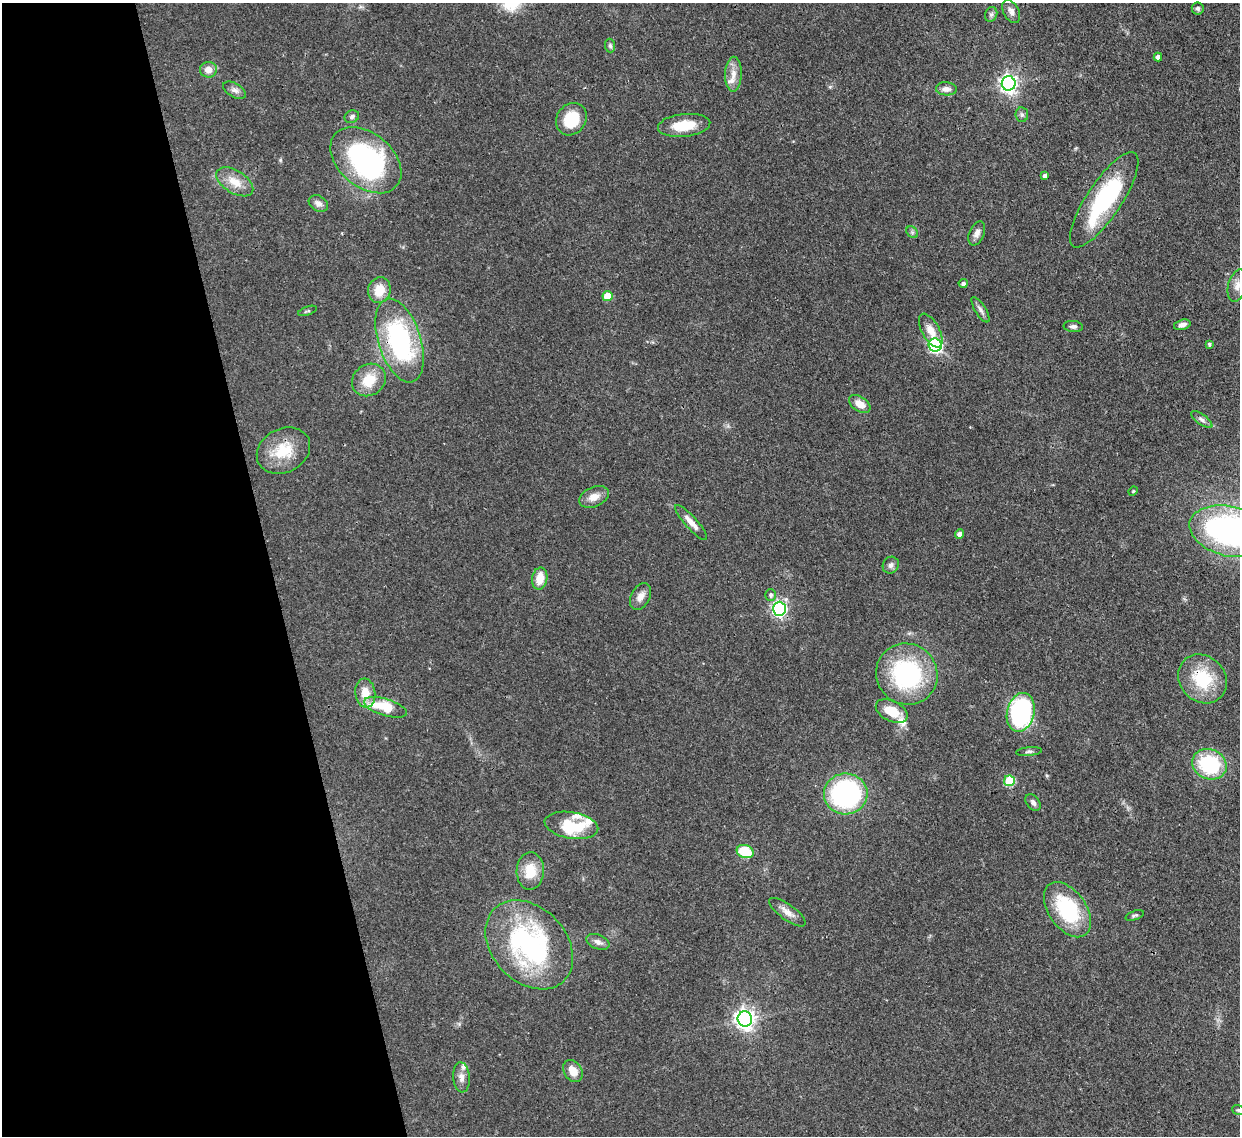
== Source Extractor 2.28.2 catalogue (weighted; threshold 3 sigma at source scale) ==
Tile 5 of 4 x 4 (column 1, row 2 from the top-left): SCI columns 77-1314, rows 2487-3620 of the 5102 x 5088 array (HDU 1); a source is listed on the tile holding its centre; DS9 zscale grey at full resolution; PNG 1242 x 1138 px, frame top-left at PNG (2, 3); each listed source drawn as its Kron ellipse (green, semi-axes under 4 px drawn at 4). Shown black and unused: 22% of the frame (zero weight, under 3 of 4 exposures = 9% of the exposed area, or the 3 px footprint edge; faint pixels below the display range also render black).
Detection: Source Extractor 2.28.2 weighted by HDU 2 'WHT'; one run over the whole footprint, this tile lists its part. Background 0.115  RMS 0.0049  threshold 0.022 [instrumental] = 3 sigma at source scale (4.5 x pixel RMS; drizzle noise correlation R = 1.50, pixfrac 1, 0.05/0.05 arcsec/px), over >= 5 px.
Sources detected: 75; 5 inside a brighter listed object's ellipse — not listed separately; the other 70 listed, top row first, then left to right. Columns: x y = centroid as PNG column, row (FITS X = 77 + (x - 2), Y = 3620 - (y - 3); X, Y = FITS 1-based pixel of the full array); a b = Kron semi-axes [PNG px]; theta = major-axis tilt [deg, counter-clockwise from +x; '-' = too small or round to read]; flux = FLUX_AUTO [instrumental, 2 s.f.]
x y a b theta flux
1198 8 6 6 - 1
1011 11 12 7 -61 2.5
991 14 8 6 69 1.3
610 46 7 5 -85 1.1
1158 57 4 4 - 2.4
208 70 8 8 - 4.4
733 74 17 8 88 4.4
1009 83 7 7 - 210
946 89 10 6 -4 2.6
234 90 12 7 -30 2.2
1022 115 7 6 - 1.1
352 117 7 6 - 1.4
571 119 17 14 54 16
684 125 26 11 6 12
366 160 40 27 -40 89
1045 176 4 4 - 1.9
235 182 20 11 -32 7.3
1104 200 56 17 56 49
318 203 10 7 -30 2.3
912 232 6 5 - 0.99
977 233 13 7 67 2.6
963 284 4 4 - 1.8
1237 285 16 9 74 4.2
379 290 13 11 73 8.3
607 296 5 5 - 10
980 310 14 5 -59 1.9
308 311 9 3 19 0.67
1182 325 8 5 16 2.4
1073 326 9 5 -3 1.5
931 331 19 8 -61 5.3
400 341 43 21 -72 75
1209 344 4 4 - 0.87
935 345 6 6 - 81
369 380 18 15 37 11
860 404 12 7 -34 5.4
1202 419 13 5 -36 1.7
283 451 28 22 27 16
1133 491 5 4 - 0.51
594 497 15 10 23 4.7
691 522 23 6 -48 4.4
1229 531 41 25 -13 130
960 534 5 4 - 2.5
891 565 9 7 52 1.9
540 578 11 7 80 7.8
771 595 6 5 - 1.2
640 596 14 9 60 3.5
779 609 7 6 - 120
907 674 31 30 - 60
1202 679 26 22 -45 24
365 693 14 10 -83 7.4
385 707 22 8 -17 19
892 711 17 10 -27 9.6
1021 712 20 13 76 75
1029 751 13 4 5 1.1
1209 764 17 15 -23 37
1009 781 5 5 - 27
846 794 22 20 3 84
1033 802 9 6 -53 1.6
571 825 27 13 -10 22
745 852 8 6 -19 18
530 871 19 13 88 11
1067 910 31 18 -54 37
787 912 22 7 -36 4.1
1135 915 9 4 20 1
598 942 12 7 -22 2.4
529 945 50 37 -46 90
745 1019 8 7 - 260
573 1071 12 9 -57 5.8
461 1077 15 8 -85 3.1
1238 1110 6 5 - 0.83
Overlapping masked pixels (flux is a lower limit): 3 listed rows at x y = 400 341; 779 609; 1202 679
Isophote crosses this tile's border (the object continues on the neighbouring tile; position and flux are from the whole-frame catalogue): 3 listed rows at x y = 1237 285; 1229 531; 1238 1110